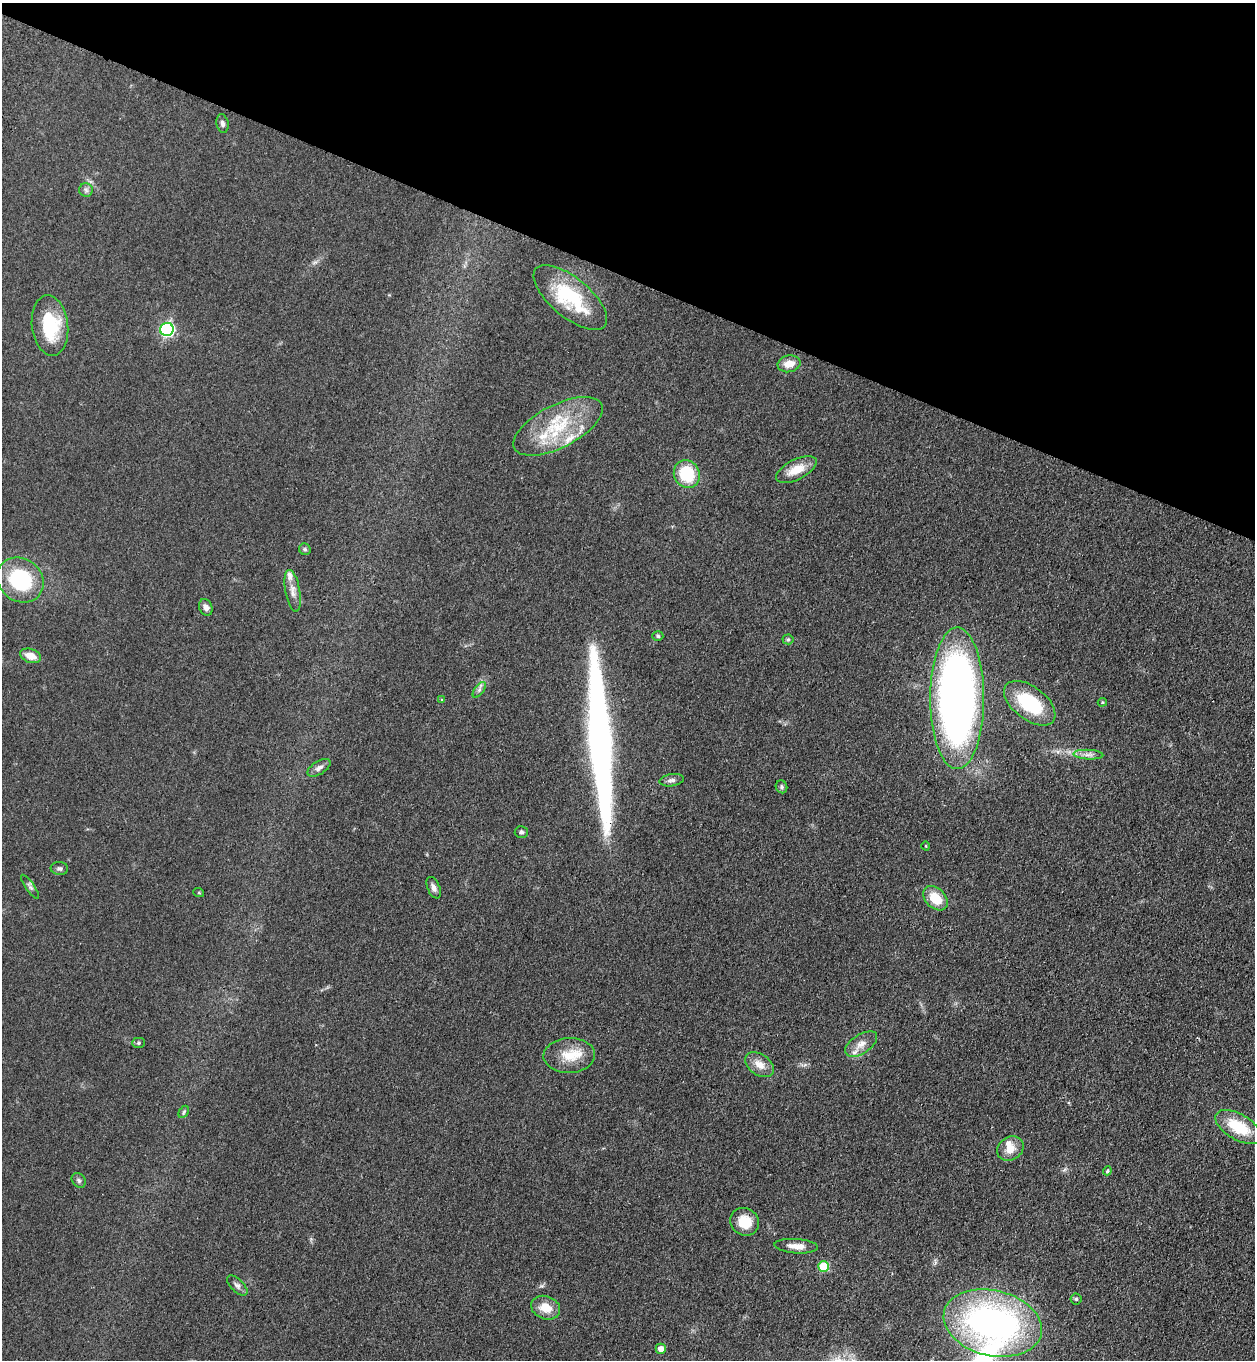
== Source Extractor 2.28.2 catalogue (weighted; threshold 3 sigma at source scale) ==
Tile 2 of 4 x 4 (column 2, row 1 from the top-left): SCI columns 1634-2886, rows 4126-5483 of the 5644 x 5536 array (HDU 1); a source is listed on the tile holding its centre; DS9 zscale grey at full resolution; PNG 1257 x 1362 px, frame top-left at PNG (2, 3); each listed source drawn as its Kron ellipse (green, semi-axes under 4 px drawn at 4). Shown black and unused: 20% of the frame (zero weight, under 3 of 4 exposures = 6% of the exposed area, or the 3 px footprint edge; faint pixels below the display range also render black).
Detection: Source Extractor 2.28.2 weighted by HDU 2 'WHT'; one run over the whole footprint, this tile lists its part. Background 0.0772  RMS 0.0071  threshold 0.0318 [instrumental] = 3 sigma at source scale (4.5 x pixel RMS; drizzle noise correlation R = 1.50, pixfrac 1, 0.05/0.05 arcsec/px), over >= 5 px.
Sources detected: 53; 1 long thin detection or spike segment (spike, bleed or trail) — neither listed nor drawn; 3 inside a brighter listed object's ellipse — not listed separately; the other 49 listed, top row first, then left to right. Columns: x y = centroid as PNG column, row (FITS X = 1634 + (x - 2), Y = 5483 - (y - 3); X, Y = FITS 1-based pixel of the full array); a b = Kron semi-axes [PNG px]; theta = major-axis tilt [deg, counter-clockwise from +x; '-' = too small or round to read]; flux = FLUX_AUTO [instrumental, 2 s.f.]
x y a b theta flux
222 123 9 6 -77 2.3
86 190 7 6 - 2
570 297 45 19 -40 47
50 325 30 18 -83 35
167 329 7 6 - 130
789 364 11 8 11 7.8
558 426 49 21 27 45
796 470 22 10 27 12
687 474 14 12 -63 32
305 549 6 5 - 1.3
20 580 24 21 -38 47
293 591 21 7 -80 5.5
206 607 8 6 -70 3.1
658 636 5 4 - 1.2
788 639 5 5 - 1.1
31 656 11 7 -18 7.3
479 690 9 4 55 1.8
957 698 71 27 -90 510
442 700 4 3 - 0.67
1102 702 5 4 - 0.8
1030 703 30 16 -37 43
1088 755 15 5 -3 3.7
319 768 13 6 32 3.2
672 780 12 6 9 2.6
781 787 6 5 - 1.4
521 832 6 6 - 1.5
926 846 4 3 - 0.62
59 868 8 6 -9 1.9
30 887 14 4 -55 2
434 888 11 6 -66 3.1
199 893 5 3 - 0.64
935 898 14 10 -44 15
138 1043 6 5 - 1.2
861 1044 18 9 33 6.8
569 1055 26 17 2 17
759 1065 16 10 -34 7.5
184 1112 6 4 60 1
1238 1127 25 12 -30 27
1010 1148 14 11 35 8.2
1107 1171 4 3 - 1.2
79 1180 8 6 -53 1.7
745 1222 15 13 -34 14
796 1246 22 7 -4 6.8
823 1267 5 5 - 30
237 1286 13 6 -44 2.6
1076 1299 5 5 - 1.2
546 1308 15 11 -21 11
993 1323 50 32 -13 260
661 1349 5 5 - 5.3